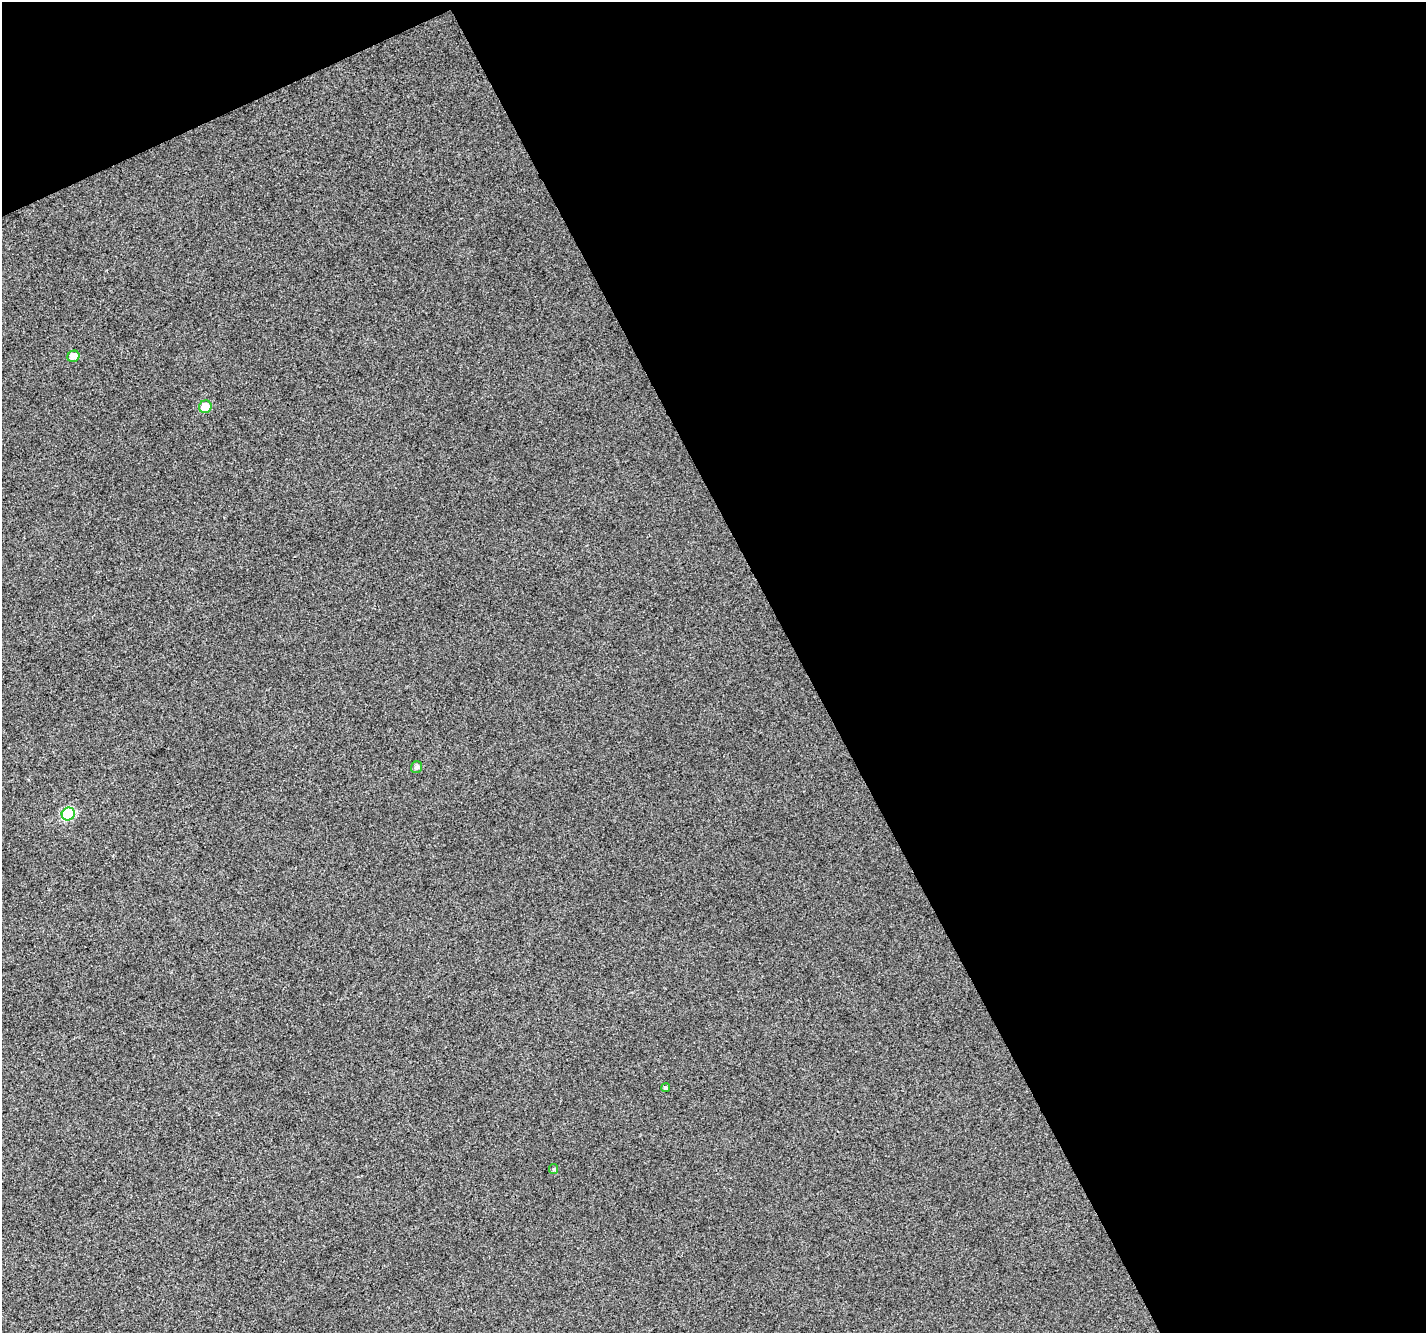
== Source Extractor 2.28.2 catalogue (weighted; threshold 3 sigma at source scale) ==
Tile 2 of 2 x 2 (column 2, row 1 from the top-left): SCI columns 1426-2849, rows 1406-2736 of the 2849 x 2792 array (HDU 1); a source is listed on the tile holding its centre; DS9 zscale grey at full resolution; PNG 1428 x 1335 px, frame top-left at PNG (2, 2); each listed source drawn as its Kron ellipse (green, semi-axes under 4 px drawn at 4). Shown black and unused: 46% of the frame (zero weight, under 3 of 4 exposures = <1% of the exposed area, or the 3 px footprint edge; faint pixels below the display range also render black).
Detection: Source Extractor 2.28.2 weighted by HDU 2 'WHT'; one run over the whole footprint, this tile lists its part. Background 0.0154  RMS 0.011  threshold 0.0502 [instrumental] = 3 sigma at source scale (4.5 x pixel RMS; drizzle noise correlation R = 1.50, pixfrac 1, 0.0396/0.0396 arcsec/px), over >= 5 px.
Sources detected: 6; all 6 listed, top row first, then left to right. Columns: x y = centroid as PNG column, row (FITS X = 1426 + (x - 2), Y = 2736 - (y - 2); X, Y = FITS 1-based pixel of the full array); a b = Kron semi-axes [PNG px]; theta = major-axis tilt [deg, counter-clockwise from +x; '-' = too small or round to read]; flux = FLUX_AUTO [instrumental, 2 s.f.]
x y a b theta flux
73 356 6 5 - 7.3
205 407 6 6 - 18
417 767 6 5 - 3.2
68 814 6 6 - 68
665 1088 4 4 - 1.7
554 1169 5 4 - 1.4